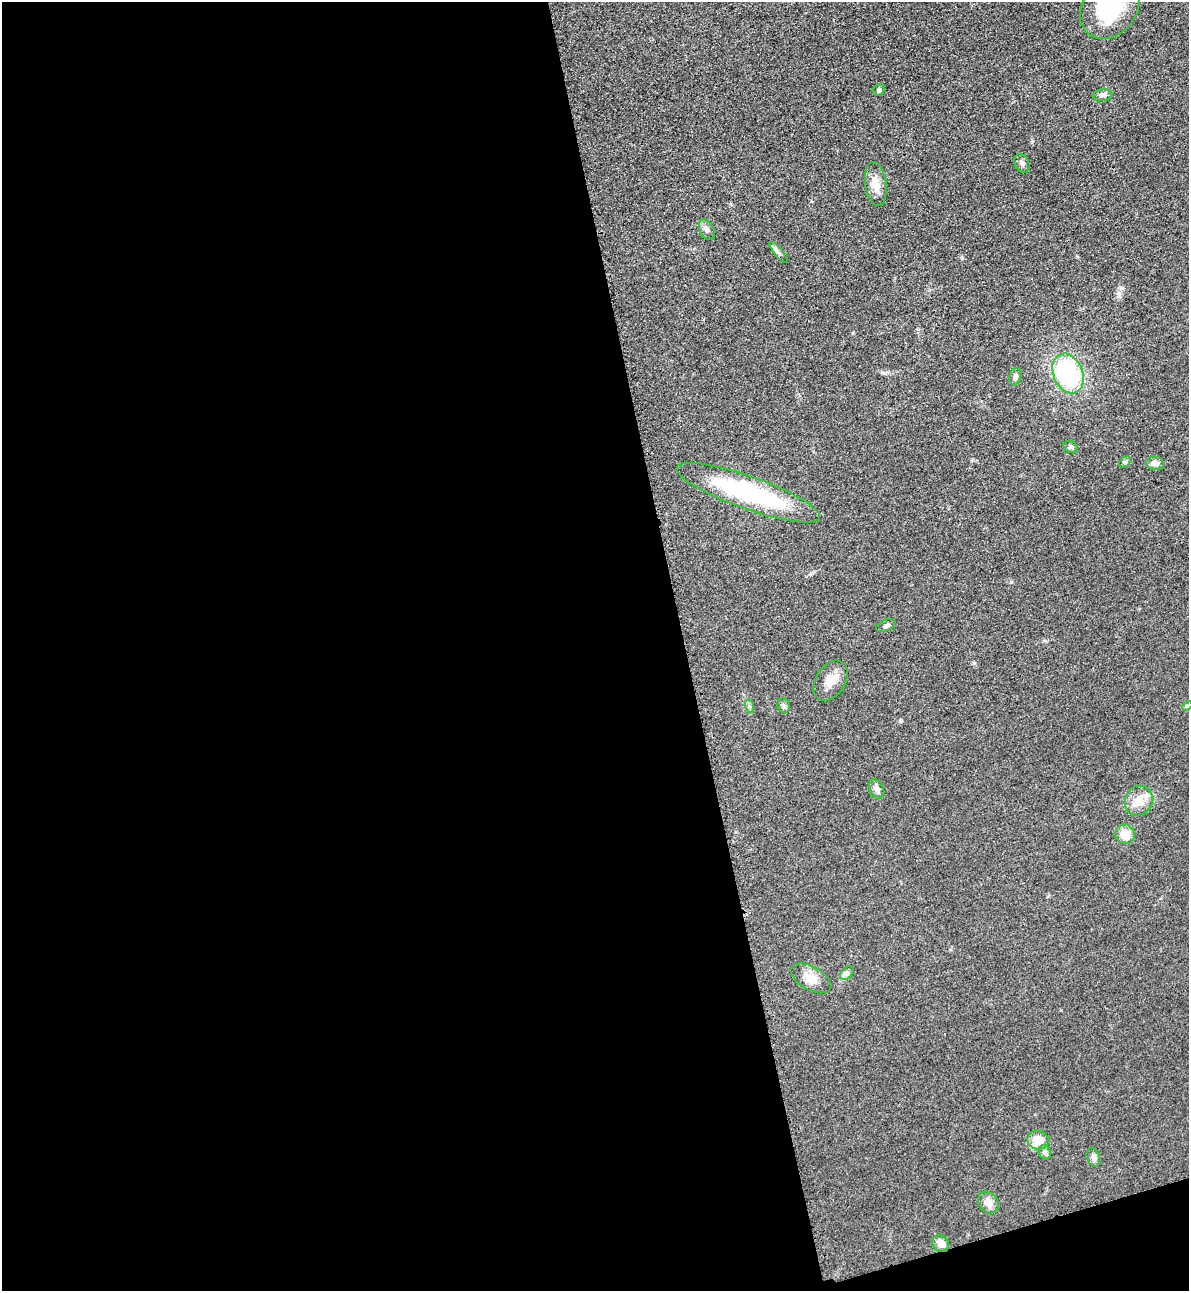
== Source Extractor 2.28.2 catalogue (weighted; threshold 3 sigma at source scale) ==
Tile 13 of 4 x 4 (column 1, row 4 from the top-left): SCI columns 285-1471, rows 29-1317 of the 5195 x 5212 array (HDU 1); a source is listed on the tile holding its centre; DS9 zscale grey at full resolution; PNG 1191 x 1293 px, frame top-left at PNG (2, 2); each listed source drawn as its Kron ellipse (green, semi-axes under 4 px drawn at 4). Shown black and unused: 59% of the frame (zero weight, under 3 of 4 exposures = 3% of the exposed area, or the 3 px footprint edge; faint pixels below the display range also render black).
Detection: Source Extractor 2.28.2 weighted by HDU 2 'WHT'; one run over the whole footprint, this tile lists its part. Background 0.0675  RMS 0.0084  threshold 0.0378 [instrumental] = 3 sigma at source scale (4.5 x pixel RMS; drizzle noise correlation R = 1.50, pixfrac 1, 0.05/0.05 arcsec/px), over >= 5 px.
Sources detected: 29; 1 inside a brighter listed object's ellipse — not listed separately; the other 28 listed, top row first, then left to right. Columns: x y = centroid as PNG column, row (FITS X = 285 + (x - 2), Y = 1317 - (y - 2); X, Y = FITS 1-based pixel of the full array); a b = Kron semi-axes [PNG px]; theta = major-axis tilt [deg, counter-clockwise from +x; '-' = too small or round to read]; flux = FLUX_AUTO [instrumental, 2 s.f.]
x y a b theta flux
1110 8 34 27 51 62
879 90 6 5 - 1.4
1103 95 10 6 8 2.7
1022 163 10 7 -66 2.6
876 184 22 10 -82 10
707 230 11 7 -63 3.3
779 253 13 4 -51 2.5
1068 374 21 14 -67 82
1015 377 8 6 75 2.1
1070 447 7 5 -19 1.7
1125 462 6 5 - 1.4
1155 463 9 6 -12 4.8
748 493 76 16 -20 100
886 625 10 5 24 2.2
831 681 22 14 57 11
749 706 7 4 -72 1.7
784 706 7 6 - 2
1187 706 5 4 - 1
877 789 10 7 -65 3.6
1139 801 16 13 65 11
1125 834 10 9 - 11
847 973 8 5 47 2.2
811 978 22 11 -29 9.9
1038 1140 11 9 -16 12
1045 1152 7 5 -70 1.9
1093 1157 10 6 -71 2.8
988 1202 11 9 -50 6.9
941 1243 9 7 -45 6.1
Isophote crosses this tile's border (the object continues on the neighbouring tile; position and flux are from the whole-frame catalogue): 1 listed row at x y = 1110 8
Unlisted compact peaks at least as high as the median listed source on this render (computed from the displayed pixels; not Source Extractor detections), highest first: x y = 962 258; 1122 288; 974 663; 1032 142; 883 373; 811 573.